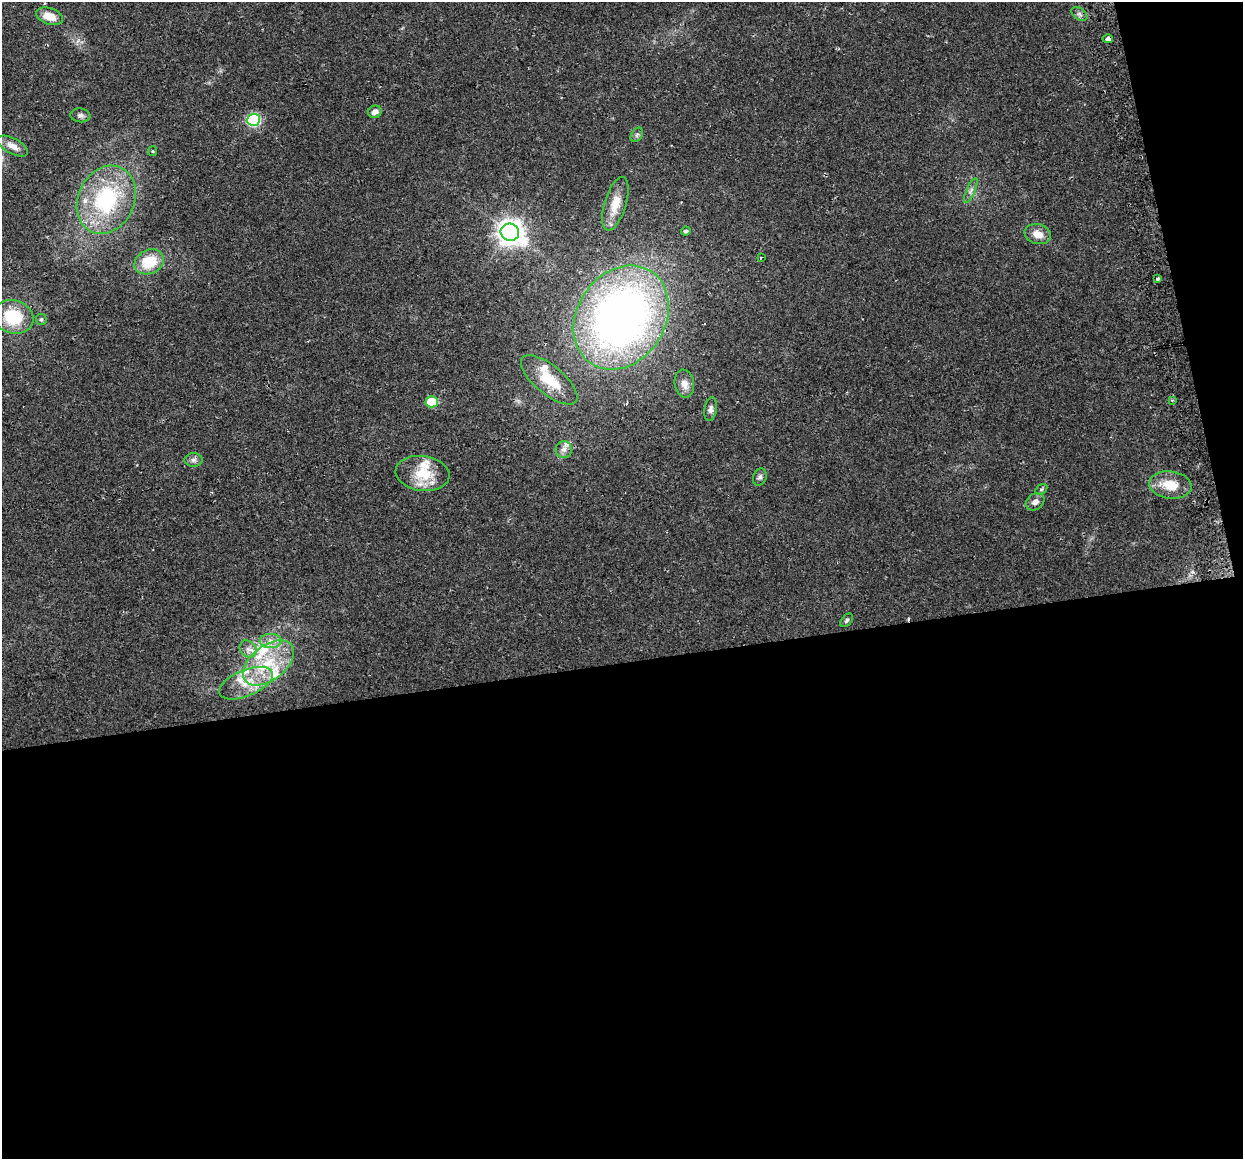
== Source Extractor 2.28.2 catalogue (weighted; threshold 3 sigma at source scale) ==
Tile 16 of 4 x 4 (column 4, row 4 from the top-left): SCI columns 3756-4996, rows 89-1245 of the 5027 x 4754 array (HDU 1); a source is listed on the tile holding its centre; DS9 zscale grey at full resolution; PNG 1245 x 1161 px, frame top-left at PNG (2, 2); each listed source drawn as its Kron ellipse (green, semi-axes under 4 px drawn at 4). Shown black and unused: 46% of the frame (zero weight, under 2 of 3 exposures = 2% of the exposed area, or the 3 px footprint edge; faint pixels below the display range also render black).
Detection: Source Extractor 2.28.2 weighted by HDU 2 'WHT'; one run over the whole footprint, this tile lists its part. Background 0.108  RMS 0.011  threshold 0.0482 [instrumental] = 3 sigma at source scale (4.5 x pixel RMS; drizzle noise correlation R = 1.50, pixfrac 1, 0.0396/0.0396 arcsec/px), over >= 5 px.
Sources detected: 45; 7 inside a brighter listed object's ellipse — not listed separately; the other 38 listed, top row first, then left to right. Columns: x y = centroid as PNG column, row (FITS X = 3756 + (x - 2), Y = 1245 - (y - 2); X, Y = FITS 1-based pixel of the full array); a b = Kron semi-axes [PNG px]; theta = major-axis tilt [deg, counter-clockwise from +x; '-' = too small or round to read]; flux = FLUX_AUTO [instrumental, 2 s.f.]
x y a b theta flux
1079 14 9 5 -36 2.9
50 16 14 8 -20 15
1108 39 5 3 - 84
375 112 7 6 - 5
80 115 10 7 -8 3.4
254 120 6 6 - 130
637 135 8 5 58 2.2
13 146 17 7 -28 8.7
153 151 5 4 - 1.1
971 191 13 3 66 3.2
106 200 35 28 64 100
615 204 28 11 73 19
686 231 5 4 - 2.2
510 232 9 8 - 1000
1038 234 13 10 -16 11
761 257 3 3 - 6.7
149 262 15 12 26 33
1157 279 3 3 - 2.6
13 317 20 16 -16 46
621 318 55 44 57 650
41 319 5 5 - 2
549 380 34 14 -39 31
684 384 14 9 -80 8.8
1172 400 3 3 - 1.3
432 402 6 5 - 33
711 409 12 6 82 4.2
564 449 8 8 - 4.6
193 460 9 6 0 3.6
423 473 27 17 -7 33
760 477 9 6 71 3
1170 485 21 13 -7 24
1041 489 6 4 31 1.7
1035 502 10 8 37 5.6
847 620 8 5 47 2
271 641 11 7 0 7
248 649 9 7 -48 5.4
269 663 29 17 37 45
246 683 29 13 22 26
Overlapping masked pixels (flux is a lower limit): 1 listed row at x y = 1108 39